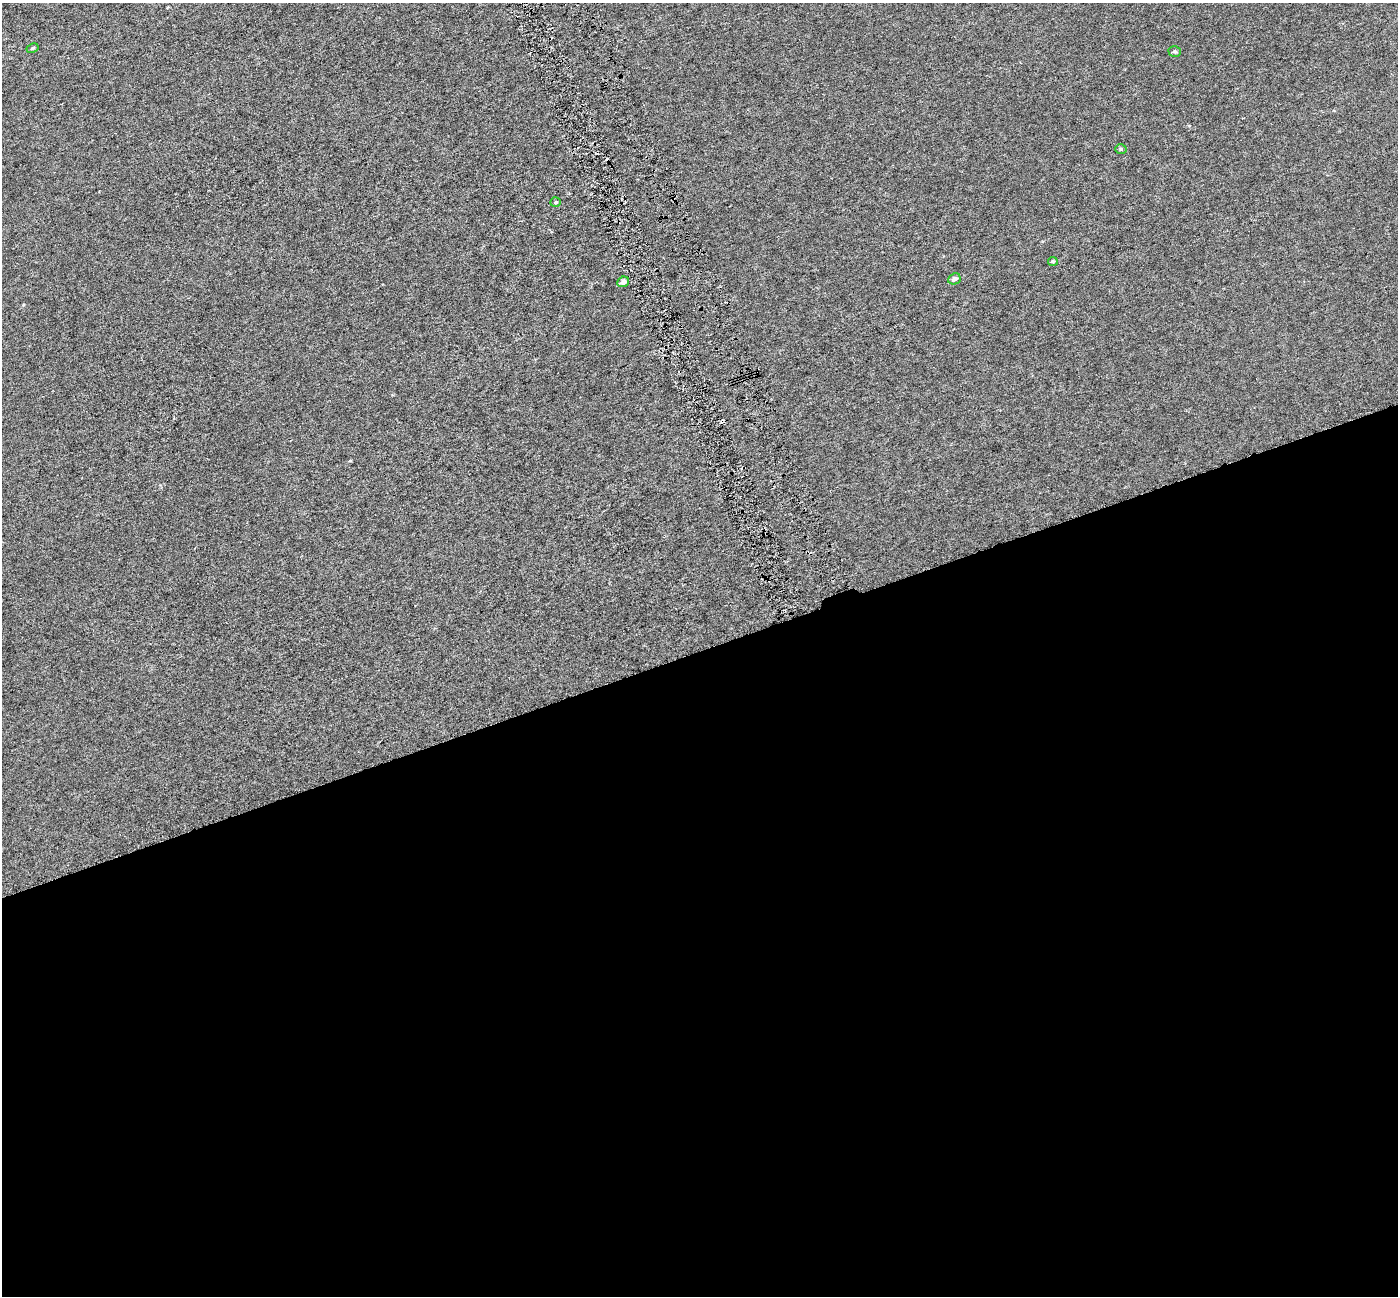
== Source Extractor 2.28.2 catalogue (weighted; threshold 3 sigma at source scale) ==
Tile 15 of 4 x 4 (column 3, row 4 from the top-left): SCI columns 2796-4191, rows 143-1436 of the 5589 x 5407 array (HDU 1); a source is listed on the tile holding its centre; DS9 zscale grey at full resolution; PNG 1400 x 1298 px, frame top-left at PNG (2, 3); each listed source drawn as its Kron ellipse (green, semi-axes under 4 px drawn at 4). Shown black and unused: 50% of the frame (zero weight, under 3 of 6 exposures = <1% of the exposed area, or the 3 px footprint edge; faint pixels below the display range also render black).
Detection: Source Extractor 2.28.2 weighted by HDU 2 'WHT'; one run over the whole footprint, this tile lists its part. Background -4.04e-04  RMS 0.0024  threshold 0.00972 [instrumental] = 3 sigma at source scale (4.09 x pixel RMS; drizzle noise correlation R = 1.36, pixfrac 0.8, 0.0396/0.0396 arcsec/px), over >= 5 px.
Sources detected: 7; all 7 listed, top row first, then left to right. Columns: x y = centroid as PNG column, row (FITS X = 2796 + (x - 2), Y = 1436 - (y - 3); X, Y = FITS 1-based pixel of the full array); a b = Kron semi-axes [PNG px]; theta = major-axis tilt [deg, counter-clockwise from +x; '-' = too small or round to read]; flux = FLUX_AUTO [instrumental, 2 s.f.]
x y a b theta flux
33 48 6 4 28 0.3
1175 51 6 5 - 0.39
1121 149 5 5 - 0.34
556 202 5 4 - 0.3
1053 261 5 4 - 0.32
954 279 6 5 - 0.7
623 282 6 5 - 1